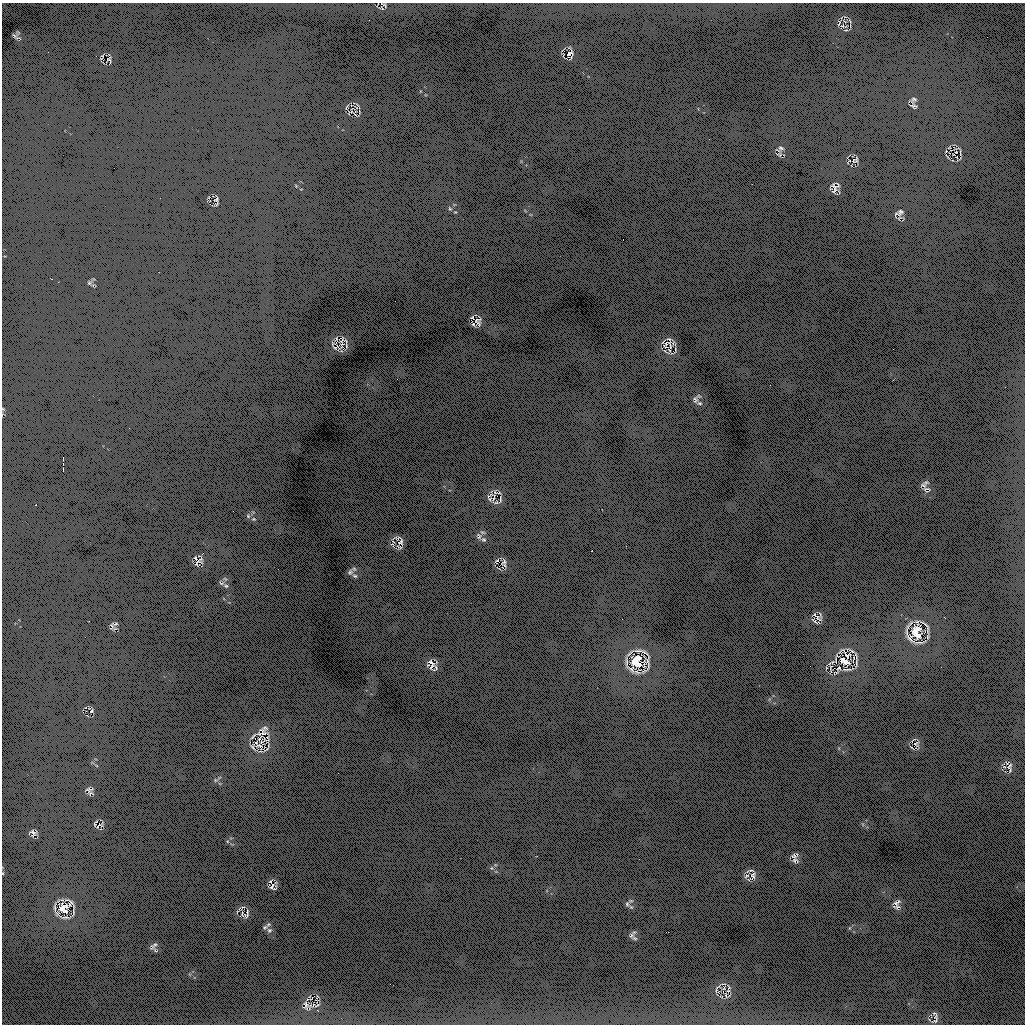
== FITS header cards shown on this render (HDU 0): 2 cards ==
NAXIS1  =                 1023
NAXIS2  =                 1022

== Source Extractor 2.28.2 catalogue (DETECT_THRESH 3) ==
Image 1023 x 1022 px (HDU 0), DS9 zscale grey, 1 PNG px = 1 image px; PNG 1027 x 1026 px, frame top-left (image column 1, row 1022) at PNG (2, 3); no overlay
Background 520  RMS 230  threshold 695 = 3 sigma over >= 5 px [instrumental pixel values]
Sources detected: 31; all 31 listed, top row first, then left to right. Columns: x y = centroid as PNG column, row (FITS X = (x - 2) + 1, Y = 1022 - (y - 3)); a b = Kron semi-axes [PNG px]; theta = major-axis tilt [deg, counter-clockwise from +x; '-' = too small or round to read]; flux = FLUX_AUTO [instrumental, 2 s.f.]
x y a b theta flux
384 5 6 3 -46 21000
570 53 11 5 27 36000
914 99 7 5 0 30000
914 106 8 4 -6 22000
781 148 6 5 - 27000
856 160 6 4 -72 24000
834 188 15 6 -87 53000
216 200 8 6 27 34000
900 212 10 7 58 46000
695 399 8 5 -65 28000
401 542 10 5 49 38000
504 562 7 4 35 21000
350 572 6 4 71 19000
916 632 24 17 -78 240000
636 661 24 19 82 340000
844 661 21 11 -29 210000
431 662 11 5 -36 51000
91 711 5 3 - 15000
263 732 10 7 -67 74000
259 746 12 4 -7 54000
1009 766 7 3 42 22000
89 791 13 5 -57 42000
33 832 10 6 -41 45000
794 856 8 5 -14 38000
753 875 9 6 89 43000
272 887 10 3 66 29000
897 902 10 4 31 32000
63 908 19 18 - 230000
247 913 11 2 90 18000
155 944 6 4 19 24000
306 1004 9 3 -69 24000